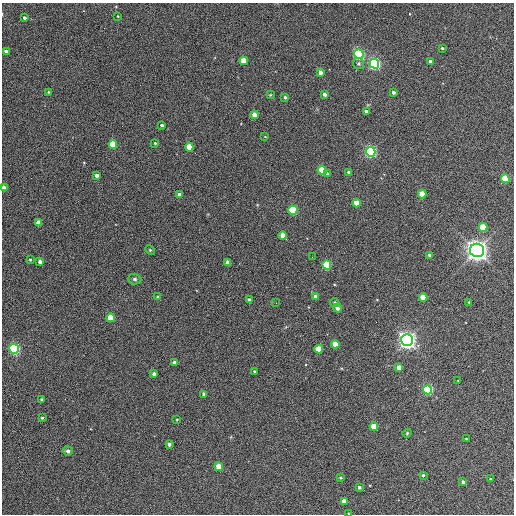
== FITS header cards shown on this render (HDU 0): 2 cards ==
NAXIS1  =                  512 / Axis length
NAXIS2  =                  512 / Axis length

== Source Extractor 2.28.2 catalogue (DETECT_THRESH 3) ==
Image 512 x 512 px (HDU 0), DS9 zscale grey, 1 PNG px = 1 image px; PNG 516 x 516 px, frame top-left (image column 1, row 512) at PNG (2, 3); each listed source drawn as its Kron ellipse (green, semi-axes under 4 px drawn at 4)
Background 344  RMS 20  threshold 60.4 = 3 sigma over >= 5 px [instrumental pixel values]
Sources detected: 81; all 81 listed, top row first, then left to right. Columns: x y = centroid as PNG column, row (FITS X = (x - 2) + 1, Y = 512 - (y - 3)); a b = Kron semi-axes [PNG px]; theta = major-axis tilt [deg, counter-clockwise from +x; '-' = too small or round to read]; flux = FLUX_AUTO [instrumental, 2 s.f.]
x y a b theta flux
118 16 3 3 - 1.0e+03
24 18 3 3 - 2.9e+03
442 48 3 3 - 1.6e+03
6 51 4 3 - 3.8e+03
359 54 5 4 - 2.6e+05
244 61 4 4 - 2.8e+04
430 61 3 3 - 4.5e+03
359 64 6 5 - 2.8e+03
374 64 5 4 - 3.3e+05
320 72 4 3 - 6.8e+03
48 92 4 4 - 1.5e+03
393 92 3 3 - 3.6e+03
324 94 4 3 - 5.2e+03
270 95 3 3 - 1.0e+03
285 97 3 3 - 2.2e+03
366 111 4 3 - 4.6e+03
254 115 4 4 - 1.8e+04
162 125 3 3 - 2.7e+03
265 137 3 2 - 8.2e+02
155 143 3 3 - 1.5e+03
113 144 4 4 - 4.1e+04
189 147 4 4 - 3.5e+04
371 152 5 4 - 3.0e+05
322 170 4 4 - 5.7e+04
349 172 3 3 - 4.1e+03
327 174 4 3 - 2.7e+03
97 175 3 3 - 4.5e+03
505 179 4 4 - 6.8e+04
4 188 4 4 - 1.1e+04
422 194 4 4 - 3.4e+04
180 195 4 3 - 8.6e+03
357 203 4 4 - 2.5e+04
293 210 4 4 - 1.1e+05
39 223 4 4 - 1.9e+04
483 227 4 4 - 4.3e+04
283 236 4 4 - 2.1e+04
150 250 5 4 - 1.5e+03
477 250 7 6 - 1.2e+06
430 255 3 3 - 3.6e+03
312 257 2 2 - 7.7e+02
30 260 3 3 - 1.8e+03
40 262 4 3 - 5.9e+03
228 263 4 4 - 1.4e+04
327 265 4 4 - 1.1e+05
135 279 7 5 -2 2.9e+03
315 296 4 3 - 4.7e+03
158 297 3 3 - 2.7e+03
423 298 4 4 - 2.8e+04
249 300 4 3 - 5.9e+03
469 302 3 2 - 8.8e+02
276 303 3 2 - 9.7e+02
335 303 4 4 - 2.0e+03
337 308 4 4 - 6.0e+03
111 318 4 4 - 4.1e+04
407 340 6 6 - 8.3e+05
335 344 4 4 - 3.0e+04
14 349 5 5 - 2.5e+05
319 349 4 4 - 3.9e+04
175 362 3 3 - 5.2e+03
399 368 4 4 - 1.0e+04
254 371 3 3 - 1.7e+03
154 374 3 3 - 4.2e+03
458 381 2 2 - 7.9e+02
428 390 4 4 - 1.8e+05
204 394 4 3 - 5.4e+03
41 399 3 3 - 2.0e+03
42 418 3 3 - 1.7e+03
177 419 4 2 - 1.0e+03
374 427 4 4 - 4.5e+04
407 433 4 3 - 1.2e+03
466 439 3 2 - 1.3e+03
169 444 3 3 - 4.0e+03
68 451 5 4 - 4.5e+03
219 467 4 4 - 2.6e+04
423 475 3 3 - 2.3e+03
340 478 3 3 - 1.7e+03
490 479 4 3 - 9.6e+02
463 482 3 3 - 3.3e+03
359 487 3 3 - 3.3e+03
344 501 4 4 - 1.3e+04
349 514 3 2 - 1.3e+03
At the frame edge (FLAGS 8, measured only in part): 2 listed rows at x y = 4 188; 349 514